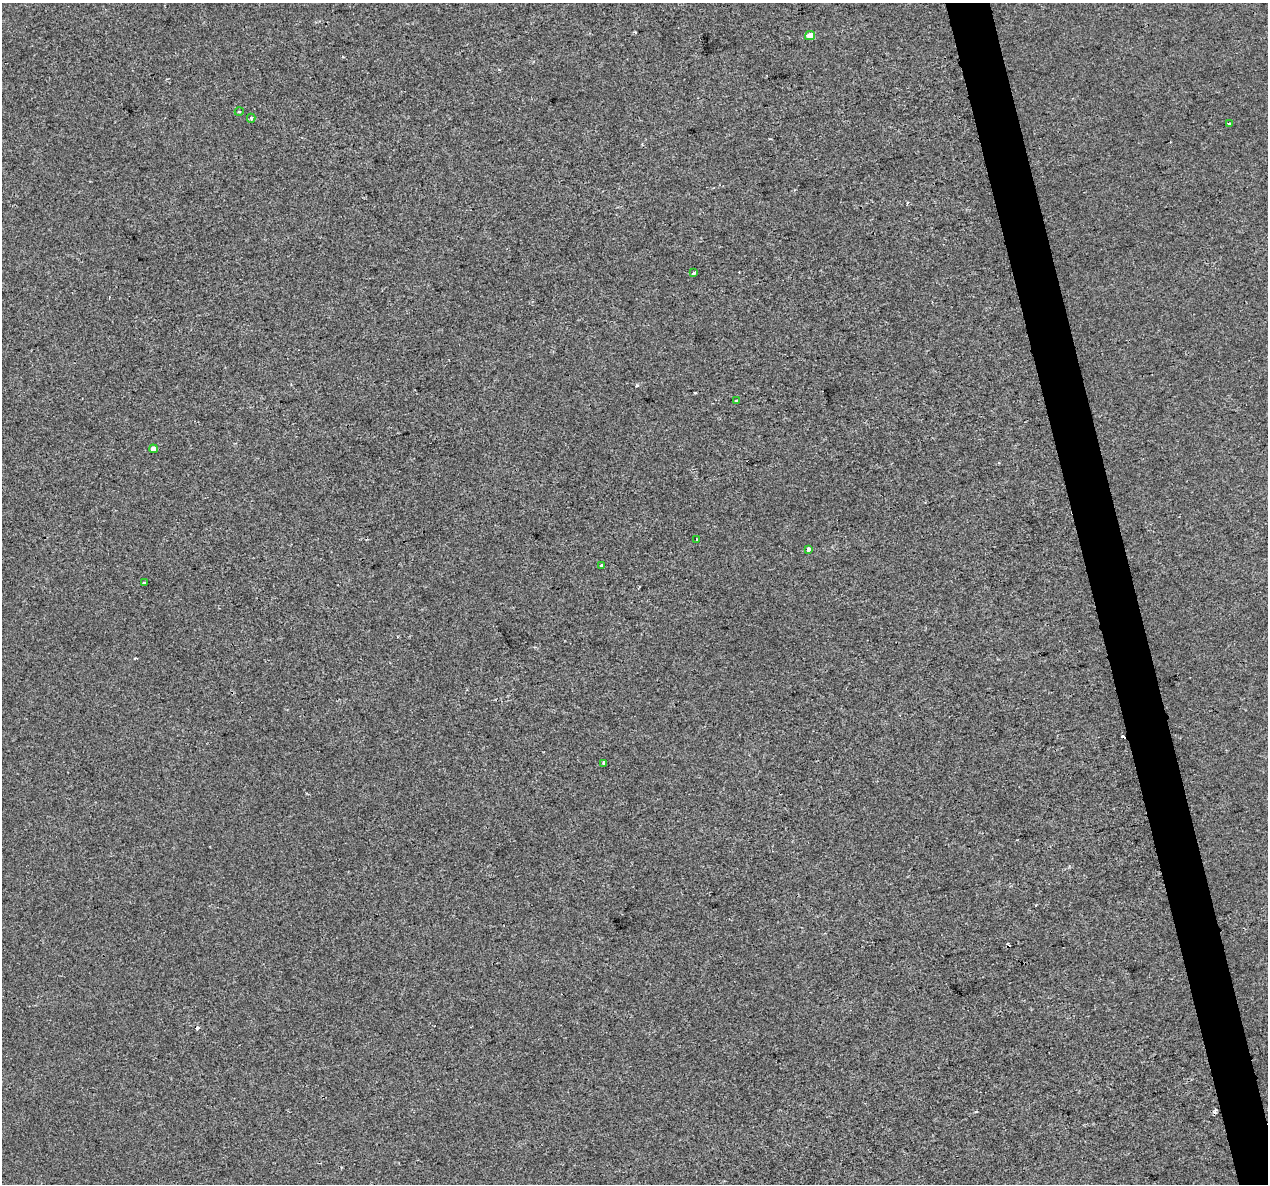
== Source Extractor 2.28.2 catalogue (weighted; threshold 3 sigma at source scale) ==
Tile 6 of 4 x 4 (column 2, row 2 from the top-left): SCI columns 1267-2532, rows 2454-3635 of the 5063 x 4856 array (HDU 1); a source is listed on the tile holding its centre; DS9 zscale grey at full resolution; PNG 1270 x 1186 px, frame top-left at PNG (2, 3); each listed source drawn as its Kron ellipse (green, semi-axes under 4 px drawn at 4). Shown black and unused: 3% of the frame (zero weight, under 2 of 3 exposures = <1% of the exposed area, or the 3 px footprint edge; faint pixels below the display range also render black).
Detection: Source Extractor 2.28.2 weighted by HDU 2 'WHT'; one run over the whole footprint, this tile lists its part. Background -8.11e-05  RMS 0.0042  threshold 0.0191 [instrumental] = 3 sigma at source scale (4.5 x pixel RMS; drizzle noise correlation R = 1.50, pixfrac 1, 0.0396/0.0396 arcsec/px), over >= 5 px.
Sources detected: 19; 7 cosmic-ray / hot-pixel residue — neither listed nor drawn; the other 12 listed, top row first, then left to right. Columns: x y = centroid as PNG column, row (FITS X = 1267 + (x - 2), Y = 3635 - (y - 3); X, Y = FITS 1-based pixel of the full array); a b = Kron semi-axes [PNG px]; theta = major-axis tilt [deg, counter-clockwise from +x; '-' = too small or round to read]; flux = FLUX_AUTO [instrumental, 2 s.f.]
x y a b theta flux
810 36 5 4 - 5.3
239 112 4 3 - 0.49
251 118 4 4 - 0.72
1229 123 3 2 - 0.71
694 273 3 3 - 0.87
737 401 3 3 - 3.2
153 449 4 4 - 2.3
696 540 3 3 - 0.83
809 549 4 3 - 2.8
602 565 3 3 - 1.5
144 583 3 3 - 0.38
604 763 3 3 - 2.3
Unlisted compact peaks at least as high as the median listed source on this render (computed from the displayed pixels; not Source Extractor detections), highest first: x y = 637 385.